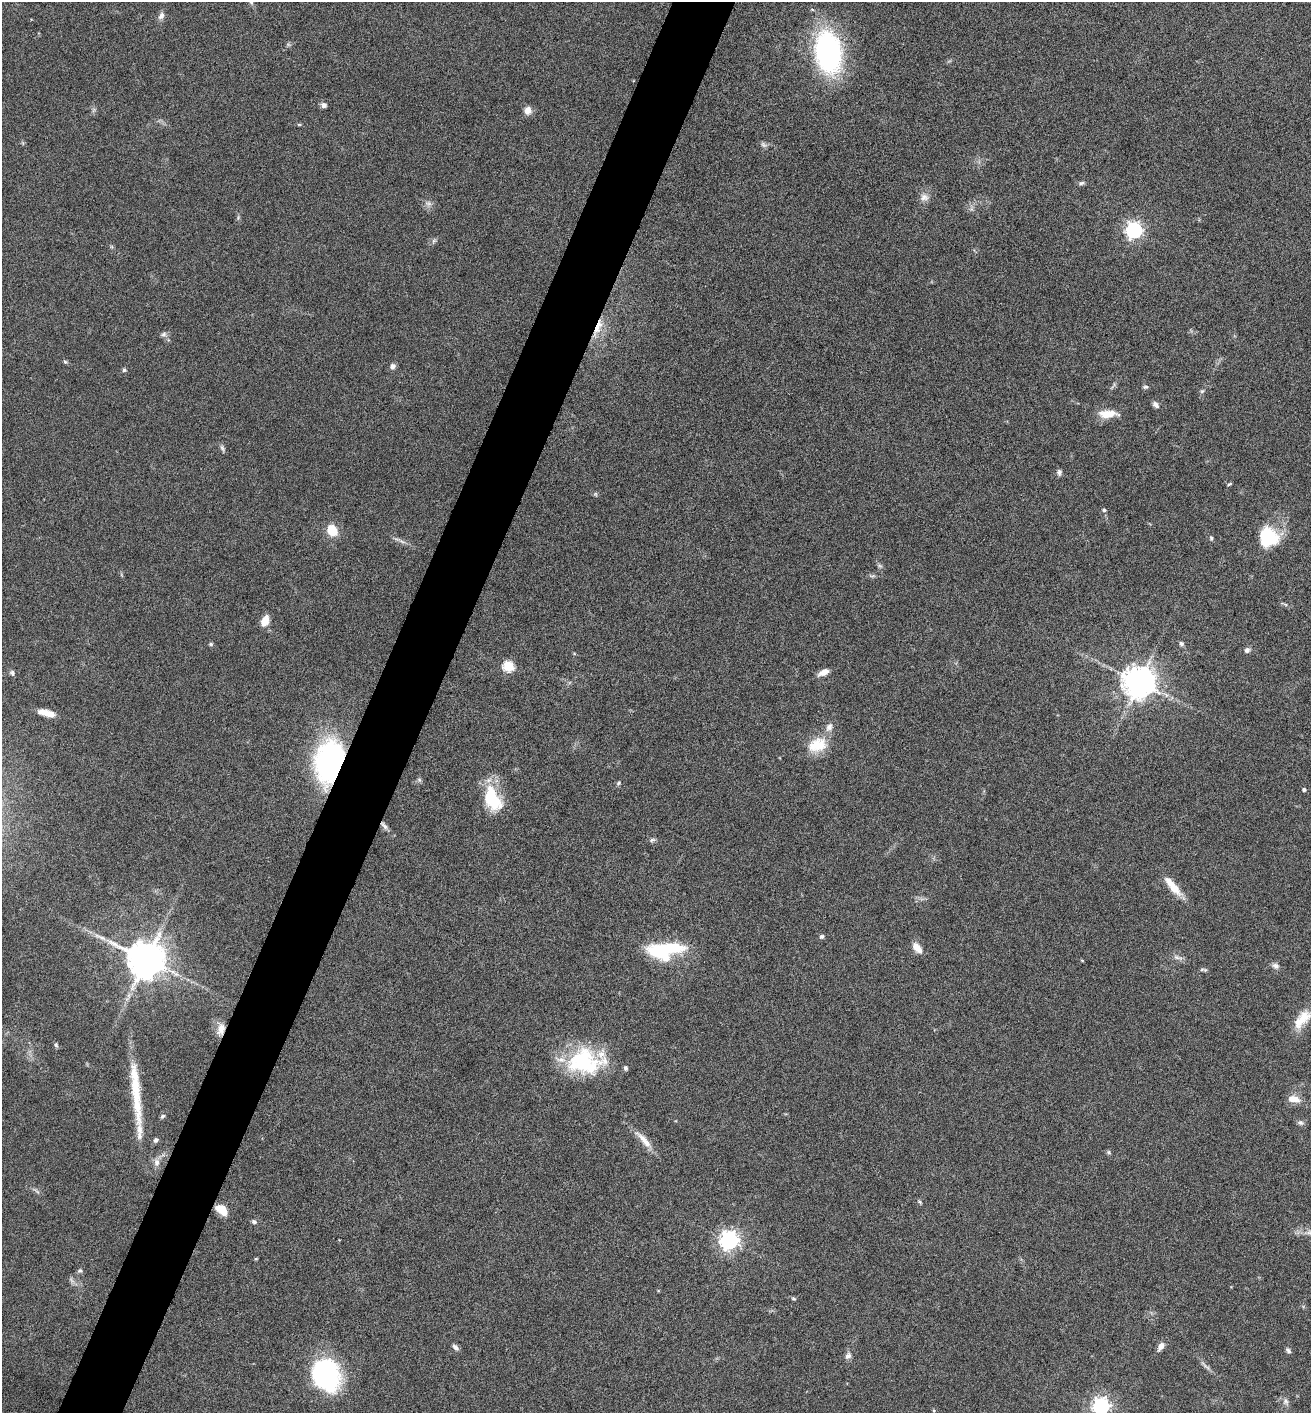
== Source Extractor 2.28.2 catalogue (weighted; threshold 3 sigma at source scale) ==
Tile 7 of 4 x 4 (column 3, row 2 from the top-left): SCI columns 2763-4071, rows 2828-4238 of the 5660 x 5650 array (HDU 1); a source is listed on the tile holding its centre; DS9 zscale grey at full resolution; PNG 1313 x 1415 px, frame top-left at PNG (2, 2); no overlay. Shown black and unused: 5% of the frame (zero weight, under 4 of 8 exposures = <1% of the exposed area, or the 3 px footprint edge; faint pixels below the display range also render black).
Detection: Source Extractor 2.28.2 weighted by HDU 2 'WHT'; one run over the whole footprint, this tile lists its part. Background 0.0556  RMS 0.004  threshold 0.0164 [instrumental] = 3 sigma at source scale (4.09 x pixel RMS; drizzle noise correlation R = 1.36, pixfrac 0.8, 0.05/0.05 arcsec/px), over >= 5 px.
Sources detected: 99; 1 inside a brighter object's white glare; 2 long thin detections or spike segments (spike, bleed or trail) — not listed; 6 inside a brighter listed object's ellipse — not listed separately; the other 90 listed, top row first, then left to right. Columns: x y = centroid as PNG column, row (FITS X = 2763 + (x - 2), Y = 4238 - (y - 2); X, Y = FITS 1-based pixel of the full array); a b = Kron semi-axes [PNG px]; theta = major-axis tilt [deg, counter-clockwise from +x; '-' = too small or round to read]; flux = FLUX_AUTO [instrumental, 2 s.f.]
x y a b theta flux
161 16 10 7 64 1.7
828 52 41 25 -80 76
324 105 7 6 - 1.3
528 110 8 8 - 3.1
299 125 6 4 -1 0.41
23 143 6 4 -71 0.47
764 145 10 6 -37 1.1
1081 183 8 5 12 0.88
924 197 13 10 -4 2.3
428 204 10 7 -5 1.6
971 209 6 5 - 0.82
1134 230 6 6 - 130
434 241 8 5 54 0.85
598 327 25 8 66 5.6
164 334 8 6 49 1.1
65 362 6 5 - 0.6
393 366 7 6 - 1.5
124 370 5 5 - 0.65
1146 387 8 4 1 0.7
1202 391 6 5 - 0.64
1156 405 9 6 -45 1.3
1108 414 24 9 1 6
222 448 11 5 -64 0.92
1059 472 8 6 87 1.1
1229 484 5 3 - 0.48
595 494 5 5 - 0.56
1104 510 5 4 - 0.55
332 530 11 9 -57 8.1
1268 537 22 20 -29 19
1211 538 7 5 -89 0.64
402 541 17 4 -23 1.6
880 566 8 4 -19 0.67
872 576 11 4 -3 0.76
265 621 11 7 65 4.5
211 644 5 5 - 0.76
1181 644 7 6 - 0.87
1247 650 7 7 - 1.2
574 653 5 3 - 0.36
508 666 6 5 - 30
823 672 13 6 25 2.7
12 673 8 6 -65 0.84
1139 682 9 9 - 780
46 713 19 6 -14 5.2
817 745 26 18 21 9.8
329 762 31 19 81 110
419 780 7 5 -46 0.73
619 783 7 5 42 0.65
1304 789 4 4 - 0.85
492 799 30 17 -66 18
652 840 9 5 18 0.86
1173 886 31 9 -50 6.9
822 936 6 5 - 0.85
917 948 15 8 -51 3.4
660 951 20 13 -3 29
1178 957 15 5 -19 1.6
146 959 10 10 - 1200
1082 960 5 3 - 0.29
1275 966 10 7 -33 1.4
1202 969 8 5 10 0.73
129 995 8 4 -90 0.99
1302 1019 28 13 50 7.5
221 1029 17 9 75 3.7
56 1045 6 5 - 0.7
584 1062 43 30 -2 34
136 1090 41 13 -81 11
1294 1099 15 8 -11 3.9
162 1116 7 5 40 0.72
1301 1123 8 6 -23 1.1
139 1132 58 9 -86 7.1
156 1140 7 5 41 0.9
644 1140 31 8 -48 4.9
1109 1152 7 5 -23 0.6
156 1162 12 8 -83 2.1
36 1191 14 3 -39 0.81
920 1202 7 4 -45 0.53
221 1210 13 8 -36 6.2
254 1221 7 6 - 0.89
1310 1233 18 9 -1 3.5
729 1240 7 7 - 200
256 1259 5 3 - 0.36
80 1271 6 5 - 0.69
794 1299 6 5 - 0.56
1161 1346 9 6 56 2.5
455 1347 10 5 -48 1.3
1288 1350 7 5 -49 0.88
848 1356 10 7 53 1.5
1205 1365 16 4 -45 1.4
326 1375 34 28 -67 51
1286 1401 10 8 -77 1.6
1101 1406 7 6 - 150
Overlapping masked pixels (flux is a lower limit): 4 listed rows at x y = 598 327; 329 762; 221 1029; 221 1210
Isophote crosses this tile's border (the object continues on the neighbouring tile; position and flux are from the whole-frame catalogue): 2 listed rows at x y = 1310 1233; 1101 1406